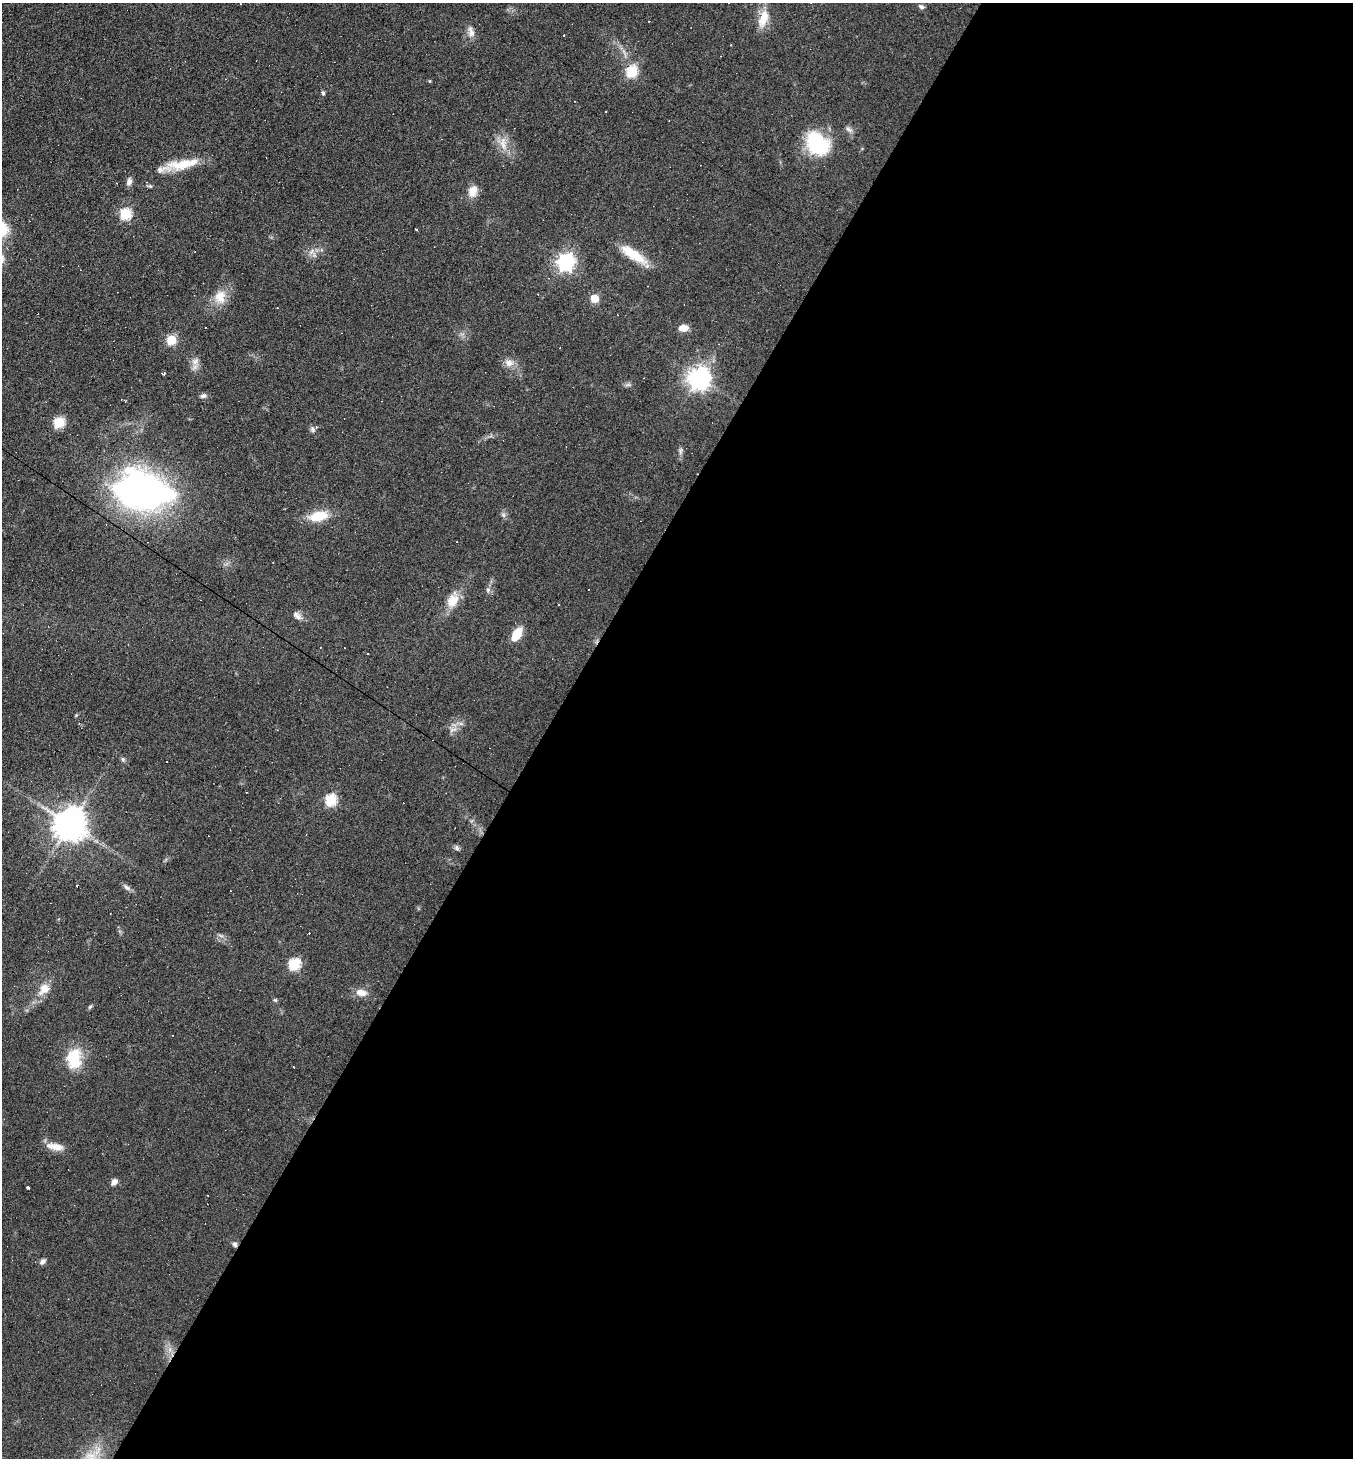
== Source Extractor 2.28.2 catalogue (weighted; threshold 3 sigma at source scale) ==
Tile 12 of 4 x 4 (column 4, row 3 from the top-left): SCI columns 4339-5689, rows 1457-2912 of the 5834 x 5825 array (HDU 1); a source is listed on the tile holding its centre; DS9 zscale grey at full resolution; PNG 1355 x 1460 px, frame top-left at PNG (2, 3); no overlay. Shown black and unused: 60% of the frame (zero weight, under 5 of 9 exposures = <1% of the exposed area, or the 3 px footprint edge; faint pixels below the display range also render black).
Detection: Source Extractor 2.28.2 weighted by HDU 2 'WHT'; one run over the whole footprint, this tile lists its part. Background 0.104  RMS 0.0049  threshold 0.0201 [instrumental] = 3 sigma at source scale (4.09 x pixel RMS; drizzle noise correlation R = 1.36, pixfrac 0.8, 0.05/0.05 arcsec/px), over >= 5 px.
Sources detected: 77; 1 inside a brighter object's white glare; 19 cosmic-ray / hot-pixel residue — not listed; the other 57 listed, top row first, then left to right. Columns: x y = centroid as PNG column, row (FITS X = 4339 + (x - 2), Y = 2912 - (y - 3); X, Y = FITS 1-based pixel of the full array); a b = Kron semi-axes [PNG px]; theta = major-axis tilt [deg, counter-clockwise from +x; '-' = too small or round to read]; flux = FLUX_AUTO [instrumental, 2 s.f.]
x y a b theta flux
921 7 9 6 -21 1.3
763 19 25 11 71 7.7
471 32 17 8 -81 3.2
564 35 3 2 - 0.78
632 71 6 6 - 40
430 81 4 4 - 0.45
323 93 5 4 - 1.1
817 144 26 20 -44 34
503 145 17 10 -89 5.6
183 164 43 11 10 15
129 182 9 7 -85 2.1
150 186 6 5 - 0.82
473 191 15 11 77 5.1
125 214 6 6 - 44
416 229 4 3 - 1.5
312 251 11 8 53 2.9
634 255 36 10 -35 13
566 262 7 7 - 180
220 297 20 16 78 8.1
595 298 5 5 - 15
683 328 10 7 3 4.1
171 340 5 5 - 25
195 361 13 10 60 3.1
509 363 13 10 -19 3.5
163 374 4 3 - 1.3
699 378 8 8 - 340
628 385 9 4 8 1
203 396 8 6 11 1.5
59 422 6 5 - 37
312 430 8 6 -60 1.2
680 451 10 5 -86 1.3
143 491 55 32 -10 200
503 515 7 6 - 1.2
318 516 22 11 10 12
488 590 8 6 70 1.2
453 600 22 12 65 8.5
297 616 13 8 -37 2.4
516 635 16 8 57 9.6
368 654 3 2 - 0.34
76 715 5 4 - 0.43
453 730 13 6 22 2.5
123 759 7 5 -68 0.91
331 800 6 6 - 45
70 825 9 9 - 940
457 848 8 6 -50 1.1
126 887 12 6 -38 1.7
221 936 9 4 -19 1
294 964 6 6 - 46
44 989 18 13 47 6.7
361 993 14 9 -10 4.3
275 1000 5 4 - 0.83
90 1007 6 5 - 0.72
74 1058 28 20 83 15
55 1146 23 9 -12 5.5
114 1182 7 6 - 2.3
27 1187 3 3 - 2.9
42 1261 8 6 45 1.6